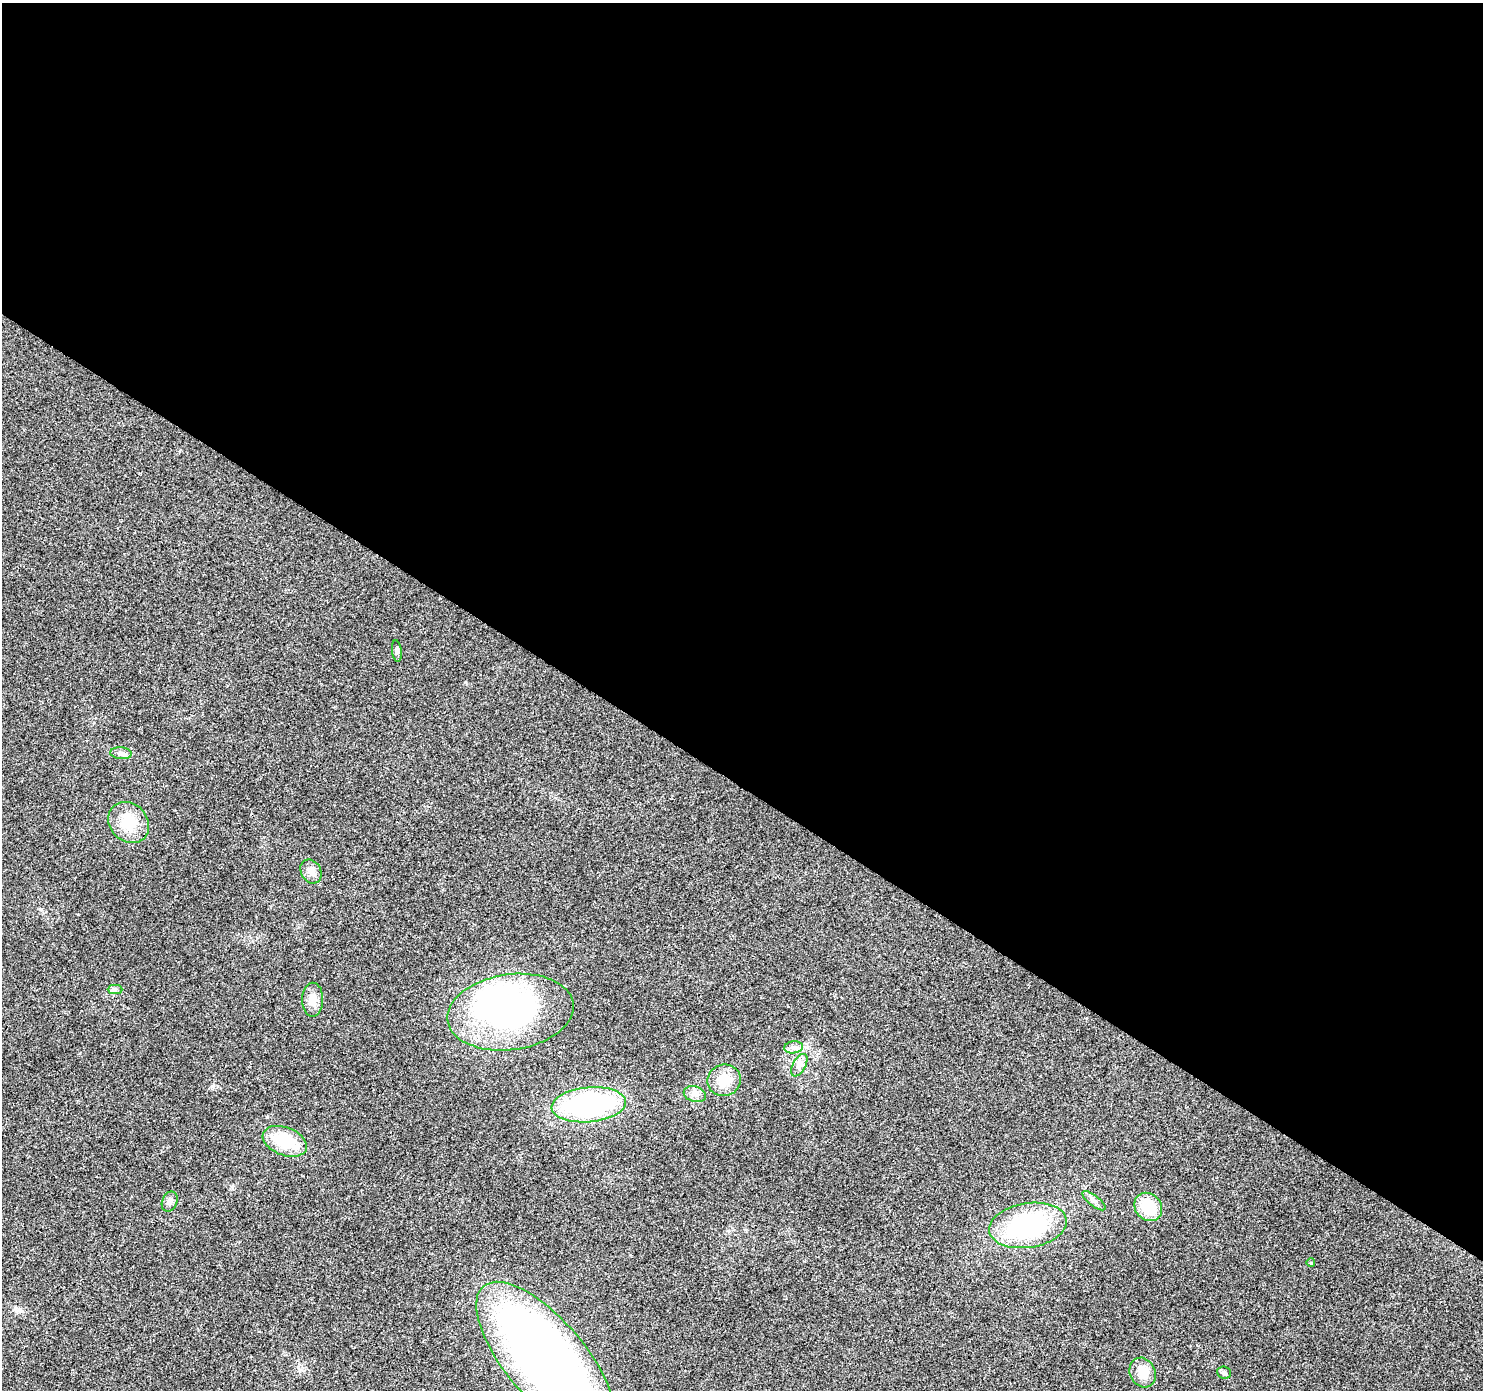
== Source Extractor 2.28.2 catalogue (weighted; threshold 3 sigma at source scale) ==
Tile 3 of 4 x 4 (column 3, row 1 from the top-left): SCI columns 2964-4444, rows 4348-5735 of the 5931 x 5986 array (HDU 1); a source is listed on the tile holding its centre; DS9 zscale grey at full resolution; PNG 1485 x 1392 px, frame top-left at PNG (2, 3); each listed source drawn as its Kron ellipse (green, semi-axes under 4 px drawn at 4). Shown black and unused: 57% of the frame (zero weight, under 2 of 3 exposures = <1% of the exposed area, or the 3 px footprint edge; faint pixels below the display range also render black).
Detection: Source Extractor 2.28.2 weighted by HDU 2 'WHT'; one run over the whole footprint, this tile lists its part. Background 0.054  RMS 0.0069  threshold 0.0311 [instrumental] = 3 sigma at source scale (4.5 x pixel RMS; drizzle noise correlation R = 1.50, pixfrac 1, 0.0396/0.0396 arcsec/px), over >= 5 px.
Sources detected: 22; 1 inside a brighter object's white glare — neither listed nor drawn; the other 21 listed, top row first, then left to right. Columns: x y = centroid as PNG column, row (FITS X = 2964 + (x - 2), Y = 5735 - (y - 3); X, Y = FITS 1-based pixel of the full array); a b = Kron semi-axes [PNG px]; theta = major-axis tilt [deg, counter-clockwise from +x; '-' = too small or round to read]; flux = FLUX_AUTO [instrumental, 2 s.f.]
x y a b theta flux
397 651 11 5 -83 1.7
121 753 11 6 -4 2.4
129 822 22 18 -45 19
311 871 12 10 -60 4.5
115 990 7 4 0 1.5
313 1000 17 10 89 7.7
510 1012 63 37 8 190
794 1047 9 6 7 2.8
799 1065 12 6 62 3.3
724 1080 17 15 19 15
695 1094 11 7 -16 3.5
589 1105 37 17 5 130
285 1141 23 14 -21 30
170 1201 10 7 66 3
1094 1201 14 5 -38 2.7
1148 1207 15 13 -50 24
1028 1225 39 22 9 89
1311 1263 4 3 - 0.54
546 1360 97 40 -50 640
1143 1372 15 12 -65 9.5
1224 1372 7 6 - 1.8
Isophote crosses this tile's border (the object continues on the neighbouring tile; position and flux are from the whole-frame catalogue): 1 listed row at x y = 546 1360